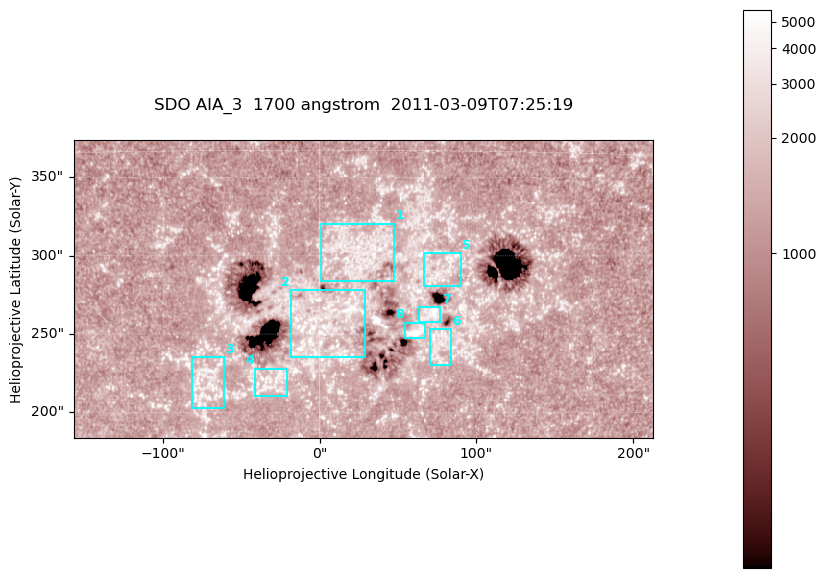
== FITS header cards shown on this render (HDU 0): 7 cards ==
TELESCOP= 'SDO     '           /
INSTRUME= 'AIA_3   '           /
WAVELNTH=                 1700 /
WAVEUNIT= 'angstrom'           /
DATE-OBS= '2011-03-09T07:25:19.711' /
CTYPE1  = 'HPLN-TAN'           /
CTYPE2  = 'HPLT-TAN'           /

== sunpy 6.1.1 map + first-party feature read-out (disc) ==
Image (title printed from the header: SDO AIA_3  1700 angstrom  2011-03-09T07:25:19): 603 x 310 px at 0.613 arcsec/px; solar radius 966 arcsec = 1577 px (partial field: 2.4% of the solar disc is inside the frame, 100% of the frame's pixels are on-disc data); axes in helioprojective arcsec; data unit not stated in the header (colour bar unlabelled)
Pointing: header CRPIX1/2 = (2053.97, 2042.58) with CRVAL1/2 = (0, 0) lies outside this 603 x 310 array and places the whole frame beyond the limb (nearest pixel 1.43 R_sun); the SolarSoft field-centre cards XCEN/YCEN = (27.68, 278.8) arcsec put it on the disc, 1809 arcsec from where CRPIX/CRVAL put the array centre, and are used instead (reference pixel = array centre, CRVAL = XCEN/YCEN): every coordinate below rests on XCEN/YCEN
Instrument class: DISC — disc imager (sunpy class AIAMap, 1700 A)
Bright regions (active regions / flare kernels): reference = the on-disc median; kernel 5 px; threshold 5 sigma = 1576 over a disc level ~1297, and >= 1.15x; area >= 186 px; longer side >= 4 px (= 2.5 arcsec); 8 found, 8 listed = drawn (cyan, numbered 1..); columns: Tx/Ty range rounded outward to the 2 arcsec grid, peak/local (2 s.f.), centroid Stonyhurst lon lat
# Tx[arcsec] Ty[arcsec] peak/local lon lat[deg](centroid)
1 0..48 282..322 3.3 +1 +11
2 -20..30 234..278 4.3 +0 +8
3 -82..-60 202..236 3.3 -4 +6
4 -42..-20 210..228 3.6 -2 +6
5 66..90 280..302 3.4 +5 +10
6 70..84 230..254 3.1 +5 +7
7 62..78 258..268 5 +4 +8
8 54..68 246..258 5.6 +4 +8